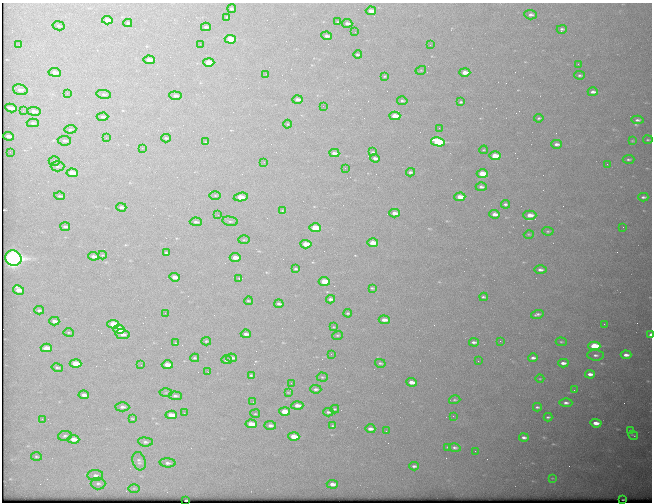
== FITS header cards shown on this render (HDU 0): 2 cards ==
NAXIS1  =                  650 / Width of table row in bytes
NAXIS2  =                  500 / Number of rows in table

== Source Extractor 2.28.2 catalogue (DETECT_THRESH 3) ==
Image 650 x 500 px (HDU 0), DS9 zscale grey, 1 PNG px = 1 image px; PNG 654 x 504 px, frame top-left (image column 1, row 500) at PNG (2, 3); each listed source drawn as its Kron ellipse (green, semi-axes under 4 px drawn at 4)
Background 617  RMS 3.2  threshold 9.54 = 3 sigma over >= 5 px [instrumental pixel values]
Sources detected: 203; all 203 listed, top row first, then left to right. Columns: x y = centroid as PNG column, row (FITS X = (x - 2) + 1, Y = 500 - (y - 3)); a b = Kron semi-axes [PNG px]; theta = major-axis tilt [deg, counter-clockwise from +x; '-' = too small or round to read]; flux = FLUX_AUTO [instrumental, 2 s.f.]
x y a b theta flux
232 9 4 3 - 540
371 11 5 3 - 1500
531 15 6 4 -3 650
227 17 3 3 - 180
107 20 5 4 - 2000
338 22 3 3 - 200
128 23 4 3 - 460
347 23 5 3 - 630
59 26 6 4 -11 380
206 27 5 3 - 410
562 29 5 4 - 440
355 32 2 2 - 91
327 36 5 3 - 720
230 39 5 4 - 7700
200 44 2 2 - 83
19 45 2 2 - 150
430 45 3 2 - 290
358 55 4 3 - 320
149 60 6 4 -4 1600
209 62 5 4 - 4200
578 64 2 2 - 98
421 70 5 3 - 200
55 72 6 4 -7 1400
465 72 5 4 - 2300
266 74 2 2 - 240
580 75 5 3 - 340
385 76 3 3 - 200
20 90 7 5 -16 1100
593 92 5 3 - 740
67 93 3 3 - 150
104 94 7 4 -9 480
175 96 6 4 -7 690
297 99 5 3 - 850
402 101 5 4 - 390
461 102 4 3 - 320
323 106 2 2 - 170
11 108 6 3 -11 1300
23 111 2 2 - 180
34 111 7 4 -6 1400
395 116 5 3 - 4100
103 117 6 3 1 460
539 118 4 3 - 280
638 120 6 3 3 490
33 123 6 4 -1 500
288 124 4 3 - 170
439 128 2 2 - 110
70 129 6 4 4 330
8 136 5 3 - 1000
106 138 3 3 - 150
166 138 5 3 - 290
648 140 5 2 - 200
64 141 7 5 -7 570
632 141 4 3 - 200
206 142 3 3 - 170
438 142 7 4 -11 19000
557 144 5 3 - 670
142 148 2 2 - 910
484 150 4 3 - 210
10 152 2 2 - 80
373 152 3 2 - 240
334 153 5 3 - 870
495 156 5 4 - 5100
375 158 5 3 - 630
628 159 6 3 4 340
54 161 5 4 - 310
264 162 2 2 - 110
607 164 3 2 - 380
57 166 7 5 1 490
345 168 2 2 - 94
410 172 4 3 - 460
72 173 5 4 - 4500
482 174 5 4 - 6500
481 187 5 4 - 590
215 195 5 4 - 290
60 196 5 3 - 300
241 197 7 4 10 3900
460 197 5 3 - 2800
643 197 5 3 - 470
506 204 4 3 - 440
121 207 5 3 - 520
282 211 4 3 - 200
394 213 5 3 - 1400
495 214 5 3 - 1200
218 215 3 2 - 180
530 215 7 4 0 2000
230 221 8 4 -11 440
196 222 6 4 -5 520
65 227 5 3 - 470
623 227 2 2 - 370
315 228 5 4 - 7900
548 231 6 4 -5 300
529 234 5 3 - 210
244 240 6 4 2 280
373 243 5 4 - 2500
306 244 5 4 - 4000
166 253 4 3 - 300
103 255 4 3 - 220
93 256 5 3 - 940
235 257 5 3 - 2300
13 258 8 7 - 93000
296 269 4 3 - 330
540 270 6 4 -2 680
175 277 5 3 - 1700
239 278 3 3 - 170
324 281 5 4 - 5900
372 288 4 3 - 240
18 290 6 4 -29 2300
484 297 4 3 - 290
330 299 4 3 - 560
248 301 4 3 - 220
279 304 4 3 - 480
39 310 5 3 - 400
165 313 2 2 - 93
348 313 4 2 - 310
537 314 6 3 16 480
384 320 5 3 - 1200
54 321 5 3 - 680
113 324 6 4 -5 5400
604 324 2 2 - 490
334 327 3 3 - 170
119 329 6 4 -3 8600
69 332 5 3 - 200
122 334 7 5 -10 980
246 334 5 3 - 850
337 335 5 3 - 230
650 335 3 2 - 1400
206 341 5 4 - 250
500 341 2 2 - 92
474 342 5 3 - 560
561 342 5 4 - 250
176 343 3 3 - 160
594 346 6 4 -2 11000
46 348 5 3 - 2500
331 354 2 2 - 340
596 355 8 5 -5 680
626 355 5 3 - 1000
195 358 4 3 - 320
232 358 5 3 - 600
533 358 5 3 - 660
226 360 5 3 - 650
478 361 3 2 - 370
380 363 5 3 - 300
563 363 5 3 - 940
76 364 6 4 -4 3800
141 365 2 2 - 140
167 365 5 3 - 1900
57 367 6 3 -12 390
208 372 2 2 - 120
590 374 5 3 - 1100
251 375 4 2 - 240
322 377 5 4 - 260
540 379 4 3 - 160
411 382 5 3 - 1600
291 383 3 2 - 160
316 389 5 4 - 460
574 390 2 2 - 120
288 392 4 2 - 130
166 393 6 4 1 310
84 395 5 3 - 880
175 396 6 4 -6 530
455 400 6 3 16 270
253 402 3 2 - 160
566 403 6 4 -2 670
297 405 6 4 4 1500
122 407 7 4 -2 640
537 407 4 3 - 350
335 409 4 3 - 240
285 411 5 4 - 3900
328 412 5 3 - 370
184 413 3 2 - 170
255 414 5 2 - 190
171 415 5 4 - 2300
453 416 2 2 - 120
548 417 4 3 - 330
42 419 3 2 - 290
133 419 3 3 - 390
596 423 6 3 -6 1900
251 424 5 4 - 3000
270 425 6 4 -6 660
333 426 4 3 - 240
370 429 5 3 - 940
631 430 3 2 - 150
386 431 2 2 - 550
633 435 5 2 - 190
65 436 7 5 11 470
294 436 5 4 - 3400
524 437 4 3 - 610
74 439 6 4 -2 1900
145 442 7 4 -5 540
448 447 2 2 - 160
455 448 6 4 -14 440
475 451 2 2 - 440
36 456 5 4 - 290
139 461 9 6 -71 670
168 463 8 4 -4 670
414 466 5 3 - 440
95 475 8 5 2 820
552 478 4 2 - 140
98 483 7 6 - 610
332 484 5 3 - 1100
134 488 6 4 0 290
623 499 3 2 - 100
186 500 3 3 - 650
At the frame edge (FLAGS 8, measured only in part): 2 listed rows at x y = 650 335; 186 500